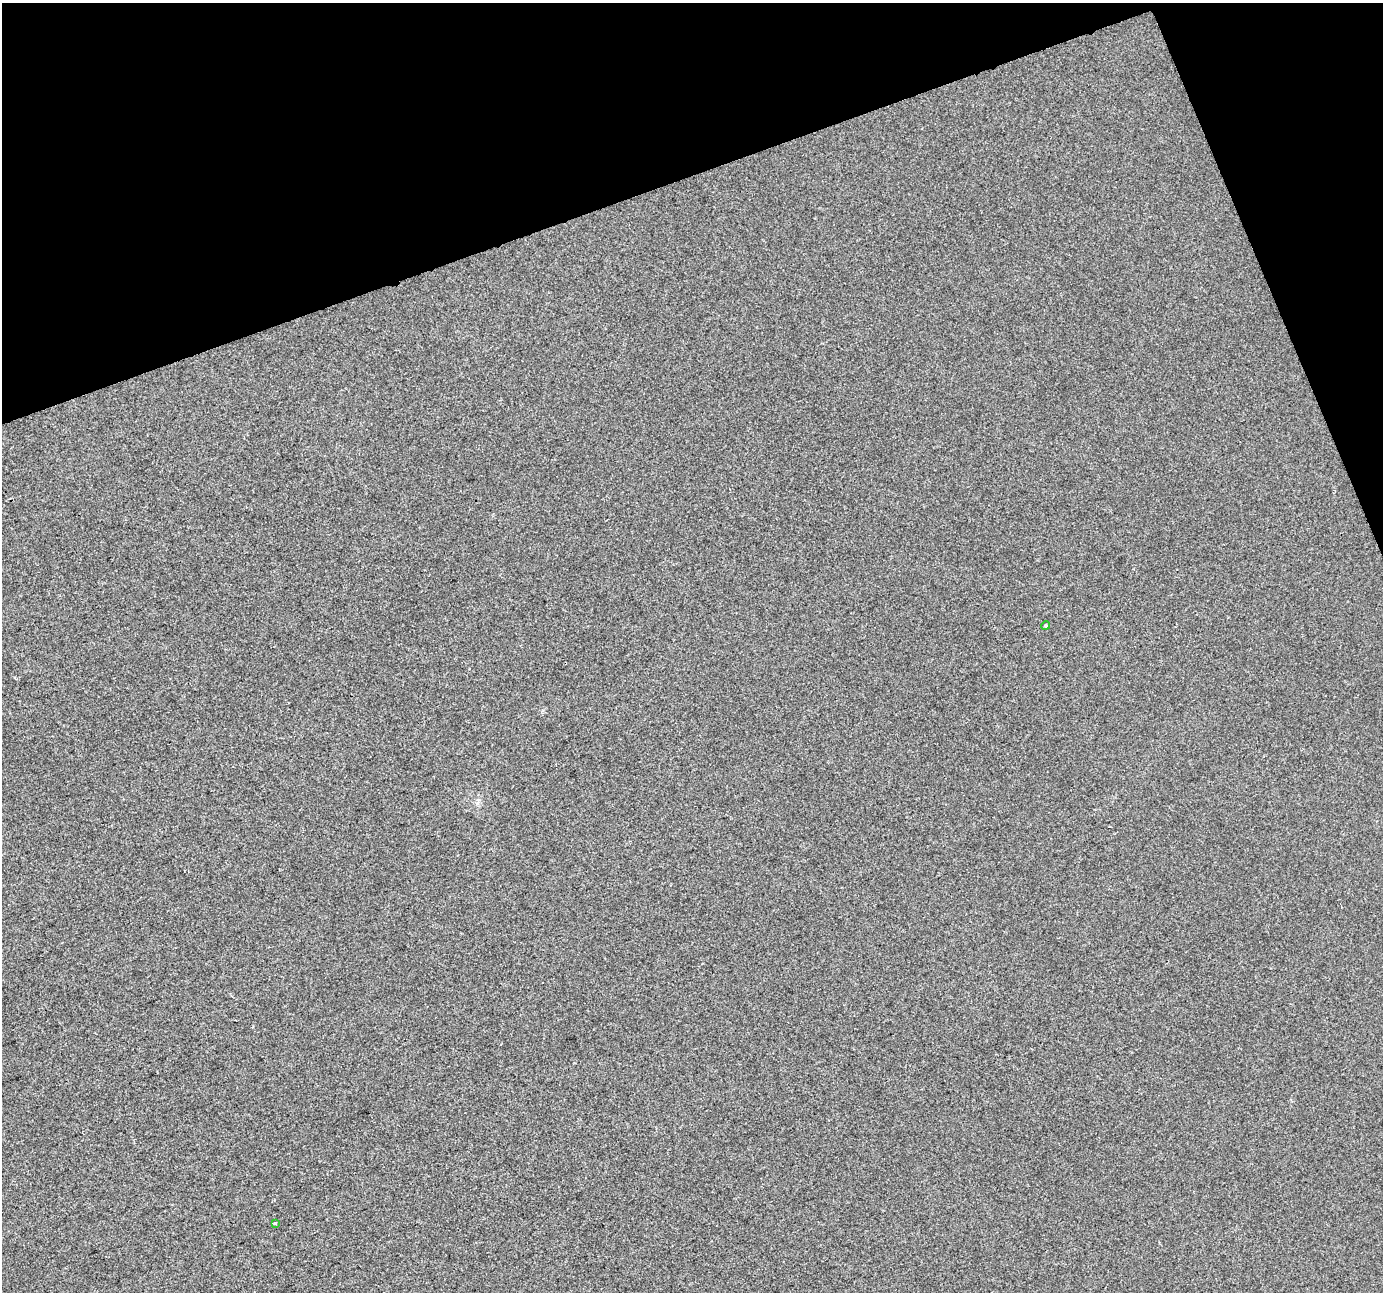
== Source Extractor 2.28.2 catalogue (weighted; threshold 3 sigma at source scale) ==
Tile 3 of 4 x 4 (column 3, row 1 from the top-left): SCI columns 2765-4145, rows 4004-5293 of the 5527 x 5369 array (HDU 1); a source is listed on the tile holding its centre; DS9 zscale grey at full resolution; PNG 1385 x 1294 px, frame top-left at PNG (2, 3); each listed source drawn as its Kron ellipse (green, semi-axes under 4 px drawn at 4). Shown black and unused: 17% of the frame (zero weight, under 2 of 3 exposures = <1% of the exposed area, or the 3 px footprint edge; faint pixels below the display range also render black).
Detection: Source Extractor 2.28.2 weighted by HDU 2 'WHT'; one run over the whole footprint, this tile lists its part. Background 4.48e-04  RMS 0.0058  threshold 0.0261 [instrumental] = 3 sigma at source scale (4.5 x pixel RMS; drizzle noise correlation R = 1.50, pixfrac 1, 0.0396/0.0396 arcsec/px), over >= 5 px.
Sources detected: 3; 1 cosmic-ray / hot-pixel residue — neither listed nor drawn; the other 2 listed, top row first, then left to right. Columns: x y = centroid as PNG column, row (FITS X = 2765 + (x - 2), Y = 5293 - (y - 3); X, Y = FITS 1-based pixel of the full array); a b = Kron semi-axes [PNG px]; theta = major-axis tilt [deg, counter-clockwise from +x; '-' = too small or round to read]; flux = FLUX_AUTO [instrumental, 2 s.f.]
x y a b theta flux
1046 625 4 3 - 0.62
275 1223 4 3 - 0.66